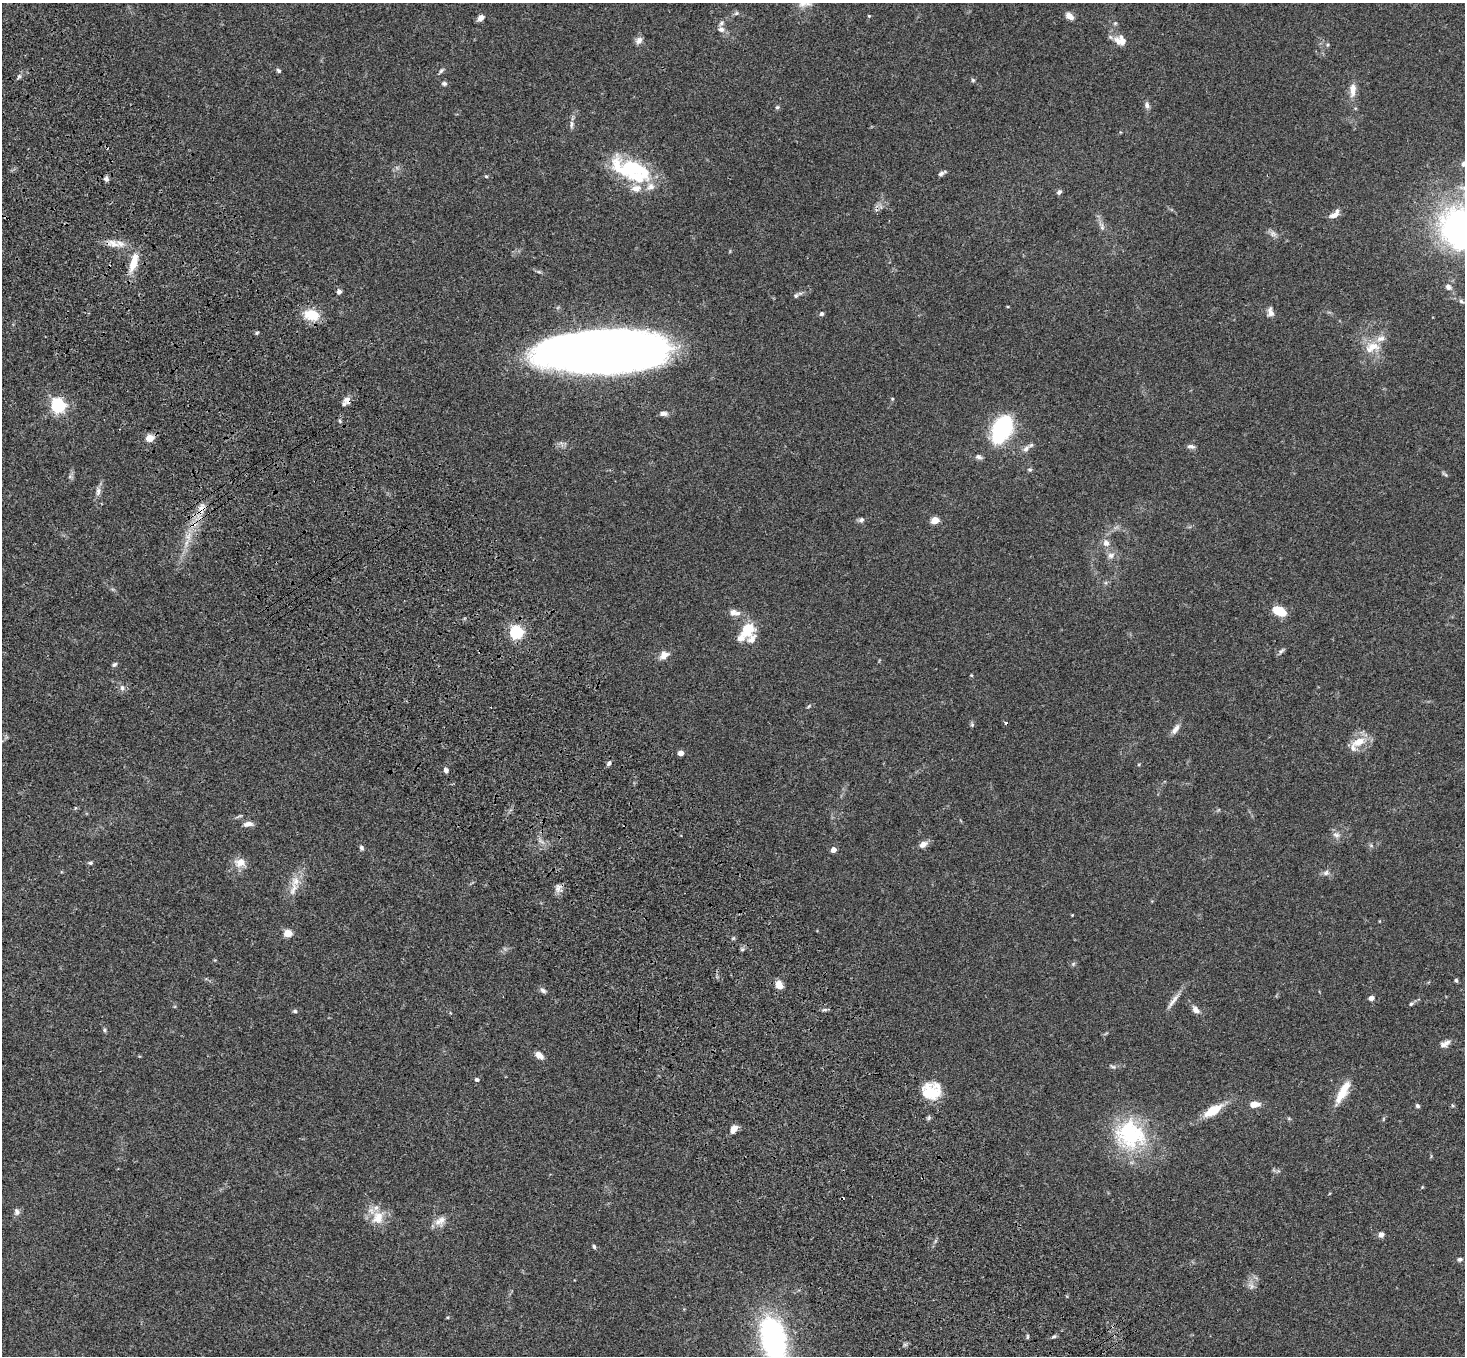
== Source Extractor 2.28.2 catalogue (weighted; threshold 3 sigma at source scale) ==
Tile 11 of 4 x 4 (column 3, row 3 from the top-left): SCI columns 3036-4498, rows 1730-3083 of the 6069 x 6028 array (HDU 1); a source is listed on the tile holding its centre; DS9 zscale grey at full resolution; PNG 1467 x 1358 px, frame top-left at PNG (2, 3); no overlay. Shown black and unused: <1% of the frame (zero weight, under 3 of 4 exposures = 6% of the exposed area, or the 3 px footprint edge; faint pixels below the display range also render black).
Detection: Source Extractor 2.28.2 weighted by HDU 2 'WHT'; one run over the whole footprint, this tile lists its part. Background 0.0598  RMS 0.0053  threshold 0.0237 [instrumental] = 3 sigma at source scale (4.5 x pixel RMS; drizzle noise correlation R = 1.50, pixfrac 1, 0.05/0.05 arcsec/px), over >= 5 px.
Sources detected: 144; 1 inside a brighter object's white glare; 2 cosmic-ray / hot-pixel residue — not listed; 14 inside a brighter listed object's ellipse — not listed separately; the other 127 listed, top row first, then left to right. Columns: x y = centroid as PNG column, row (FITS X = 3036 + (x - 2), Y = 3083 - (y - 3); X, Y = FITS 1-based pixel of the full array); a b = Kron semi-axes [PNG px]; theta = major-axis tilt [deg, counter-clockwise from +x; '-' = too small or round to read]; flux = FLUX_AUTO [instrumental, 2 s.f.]
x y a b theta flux
736 13 6 5 - 0.97
869 16 4 4 - 0.56
1069 16 10 7 -38 3
480 18 7 5 48 3.2
721 29 9 7 -21 2.3
639 40 10 7 50 2.5
1120 40 16 13 -16 5.9
1327 45 6 3 70 0.61
279 70 6 4 -44 1.1
441 71 8 4 43 1.1
19 76 7 5 54 1.1
973 80 5 4 - 0.79
444 83 8 6 0 1.2
1353 90 19 8 88 5
1147 105 9 6 -65 1.7
777 107 6 5 - 0.84
572 124 12 5 89 1.7
1464 164 7 7 - 2
630 169 31 24 -62 26
942 173 10 4 26 1.6
486 176 5 4 - 0.59
106 179 7 5 -44 1.4
1059 192 7 5 45 1.2
1334 214 15 7 36 3.5
1102 226 14 6 -74 2.5
1461 226 31 26 27 350
1273 234 11 7 -28 2.2
113 243 20 10 -22 6
133 263 20 8 71 9.7
539 272 7 4 -18 0.81
1448 287 9 8 - 2.4
339 292 7 6 - 1.4
796 296 9 5 29 1.2
1461 301 7 5 -29 1.1
1008 307 4 3 - 0.44
1271 312 11 7 -76 3
822 314 6 5 - 1
311 315 21 14 -14 11
257 332 5 3 - 0.65
1372 347 23 13 19 9.3
602 351 94 30 3 750
892 399 4 4 - 0.57
348 401 10 8 -39 2.5
58 406 6 6 - 130
663 413 10 6 -1 2
340 421 6 4 -71 0.72
1002 429 25 14 66 64
150 438 5 4 - 13
1191 446 11 5 -9 1.6
1026 449 12 7 50 2.5
978 457 9 6 -17 1.6
1030 470 7 4 -6 0.82
1445 474 10 4 -41 0.82
70 476 6 6 - 1.1
98 491 13 6 86 2.3
201 509 18 10 68 6.5
861 520 8 6 35 1.4
935 520 5 4 - 16
188 536 13 10 57 5.4
1106 543 9 8 - 3.2
1111 555 10 8 21 2.8
1279 611 15 9 -25 10
733 612 10 8 53 2.4
748 629 15 12 50 15
516 632 6 5 - 110
1281 651 10 5 44 1.3
664 655 11 8 38 4.3
114 665 7 5 33 1.1
971 675 4 3 - 0.47
122 688 8 6 -89 1.6
809 706 6 4 45 0.67
972 725 6 5 - 0.86
1175 729 15 7 53 3
1359 741 14 8 26 8.9
680 753 4 4 - 5.2
609 763 8 5 52 1.4
446 770 5 5 - 1.7
75 808 6 3 72 0.54
248 824 11 6 5 2.9
1336 835 11 7 -17 2.4
923 844 12 7 29 3
1371 845 6 4 -20 0.79
361 848 6 5 - 1.1
833 850 4 4 - 4.7
240 862 13 10 0 6.2
90 863 6 4 6 0.95
1326 873 9 7 22 1.9
558 888 12 10 89 2.7
293 889 24 8 76 6.6
1072 915 3 3 - 0.38
288 933 5 5 - 18
742 949 6 5 - 0.99
1073 964 6 5 - 0.83
1456 980 5 4 - 0.89
779 985 9 7 -61 4.8
543 990 9 6 -40 1.6
1371 998 6 5 - 2.2
1173 1001 28 6 54 4
1411 1004 7 4 30 0.96
825 1010 8 4 9 0.99
1196 1010 11 7 -49 3.1
295 1011 6 4 11 0.89
104 1030 6 5 - 0.82
1447 1043 12 7 15 2.2
539 1055 10 6 -36 3.8
1113 1066 9 4 -21 1
477 1079 6 5 - 1.1
930 1092 20 17 -31 17
1342 1092 30 9 61 12
1254 1104 10 6 7 5
1453 1105 6 4 -46 0.64
1417 1106 5 5 - 1.1
1213 1110 20 8 32 14
1383 1119 6 4 71 0.64
734 1129 8 6 56 4.8
1130 1135 44 40 -31 48
17 1212 10 7 -87 1.9
378 1217 22 17 63 9.7
440 1221 16 12 40 4.8
1381 1235 6 6 - 2.4
594 1246 6 4 -83 0.87
1460 1259 7 5 3 1.1
1251 1286 10 7 -33 2.3
448 1317 5 3 - 0.45
1027 1336 7 3 82 0.66
1054 1336 6 4 2 0.82
773 1339 28 14 -76 160
Overlapping masked pixels (flux is a lower limit): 4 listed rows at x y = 348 401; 201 509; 188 536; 930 1092
Isophote crosses this tile's border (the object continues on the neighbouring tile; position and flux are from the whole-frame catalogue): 3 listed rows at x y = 1464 164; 1461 226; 773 1339